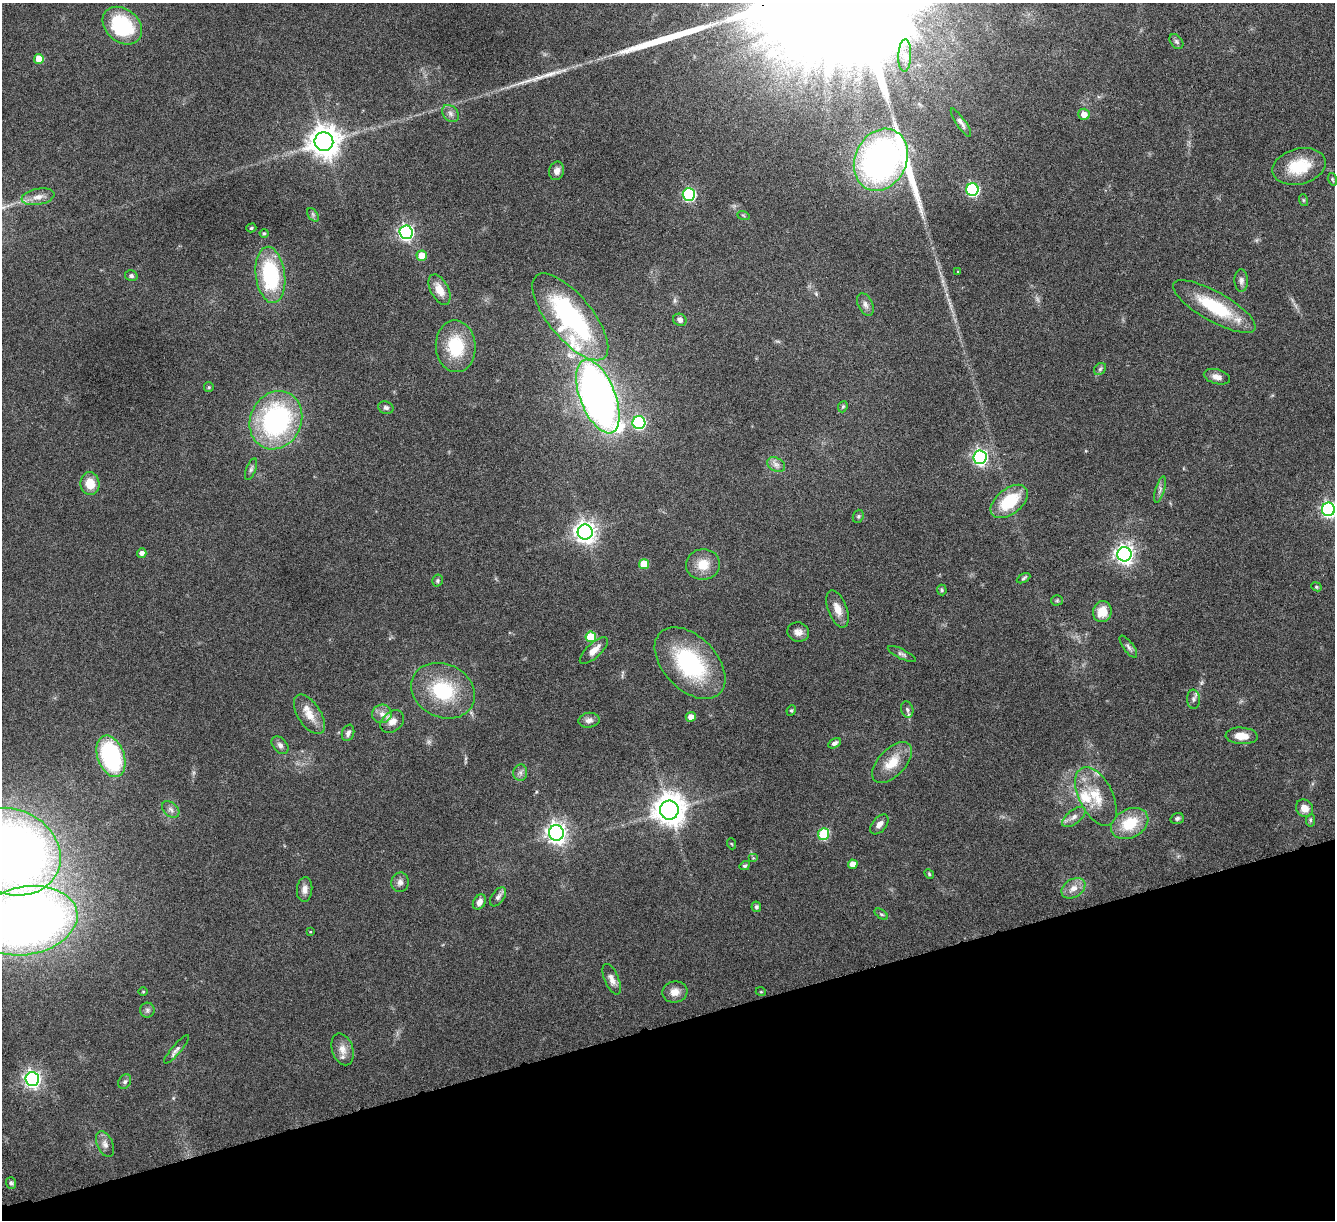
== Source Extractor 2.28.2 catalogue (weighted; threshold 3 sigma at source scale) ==
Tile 14 of 4 x 4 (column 2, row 4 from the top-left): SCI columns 1356-2688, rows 161-1378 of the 5378 x 5312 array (HDU 1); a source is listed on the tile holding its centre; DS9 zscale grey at full resolution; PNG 1337 x 1222 px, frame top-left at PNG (2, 3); each listed source drawn as its Kron ellipse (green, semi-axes under 4 px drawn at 4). Shown black and unused: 16% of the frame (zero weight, under 4 of 8 exposures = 1% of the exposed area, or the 3 px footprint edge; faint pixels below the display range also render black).
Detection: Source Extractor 2.28.2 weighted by HDU 2 'WHT'; one run over the whole footprint, this tile lists its part. Background 0.0526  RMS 0.0039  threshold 0.0158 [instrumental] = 3 sigma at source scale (4.09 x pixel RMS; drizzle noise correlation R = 1.36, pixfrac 0.8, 0.05/0.05 arcsec/px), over >= 5 px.
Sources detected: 125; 3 long thin detections or spike segments (spike, bleed or trail) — neither listed nor drawn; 3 inside a brighter listed object's ellipse — not listed separately; the other 119 listed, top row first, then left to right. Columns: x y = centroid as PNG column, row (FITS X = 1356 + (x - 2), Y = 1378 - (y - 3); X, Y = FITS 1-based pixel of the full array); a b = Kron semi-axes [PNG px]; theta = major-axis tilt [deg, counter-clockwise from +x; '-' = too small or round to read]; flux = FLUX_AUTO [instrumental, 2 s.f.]
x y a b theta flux
122 26 22 16 -40 26
1176 42 8 6 -51 0.79
905 55 16 6 88 2.6
39 59 5 5 - 5.1
450 113 9 7 -47 1.4
1084 114 6 5 - 2.8
961 123 17 4 -56 1.3
324 142 9 9 - 510
881 160 32 25 65 120
1299 166 27 18 14 13
557 171 9 7 73 2.1
1332 179 6 4 -72 0.49
972 190 6 6 - 50
689 195 6 6 - 44
38 197 16 8 10 2.9
1303 200 6 4 -71 0.41
313 215 7 5 -56 0.77
743 215 6 4 -19 0.44
251 228 5 4 - 0.51
406 232 7 6 - 93
264 233 4 4 - 0.37
422 256 5 5 - 5
958 272 3 3 - 0.27
270 275 28 14 -83 31
131 276 6 5 - 0.7
1241 281 11 7 -89 1.4
439 290 16 9 -63 4.2
865 305 12 7 -64 1.5
1214 306 46 14 -29 20
570 317 53 22 -50 61
680 320 7 6 - 1.2
456 346 26 20 -86 16
1100 369 7 5 45 0.66
1217 377 13 7 -16 2.3
209 387 5 5 - 0.4
598 396 39 17 -68 240
843 407 6 4 68 0.51
386 408 8 6 -18 0.95
276 420 30 25 64 63
639 423 6 6 - 46
980 457 7 6 - 90
776 465 9 6 -30 1.5
251 469 11 5 69 0.88
90 483 11 9 -80 5.4
1160 489 14 4 74 1.2
1009 501 21 12 39 14
1328 509 6 6 - 82
858 516 7 5 69 0.55
585 532 7 7 - 230
142 553 5 4 - 1.5
1124 554 7 7 - 170
644 564 5 5 - 8.4
703 564 17 15 8 5.9
1024 578 7 4 28 0.56
437 580 6 5 - 0.55
1316 587 5 4 - 0.49
942 590 5 5 - 0.52
1057 600 5 5 - 0.51
837 609 19 9 -69 3.7
1102 612 10 9 - 6.1
798 632 11 9 -13 2
591 637 5 5 - 9.9
1128 647 13 5 -54 1.1
594 650 18 7 42 3.1
902 654 15 5 -26 0.99
690 663 43 26 -46 36
443 691 33 26 -25 22
1193 699 9 6 -87 1.1
907 709 8 6 -73 0.94
791 710 5 4 - 0.46
309 714 22 11 -57 5
382 714 10 9 - 2.3
691 717 5 5 - 2.7
589 720 10 7 7 1.6
392 722 13 9 41 3
348 733 8 6 69 1.2
1242 736 16 8 -3 3.9
834 743 7 4 31 1.1
280 745 10 6 -48 1.3
111 756 21 13 -70 42
892 762 25 13 46 7.5
520 773 8 7 - 1.2
1096 796 32 17 -64 10
1304 808 9 8 - 3.3
171 809 10 6 -40 1.4
669 810 9 9 - 560
1074 817 14 7 37 1.9
1177 818 7 5 19 0.8
1310 820 6 4 84 0.53
879 824 11 7 51 2
1130 824 20 14 28 11
556 833 8 7 - 200
824 834 6 5 - 21
732 844 5 3 - 0.33
11 852 51 42 -24 320
753 858 5 4 - 0.4
853 864 5 4 - 3.4
745 866 5 4 - 0.58
929 874 5 4 - 0.48
400 882 10 8 78 1.7
1073 888 13 9 33 3.1
305 889 12 7 85 2
498 897 11 6 54 1.3
479 902 8 6 58 2.2
756 907 5 5 - 0.85
881 914 7 4 -35 0.56
26 921 52 34 10 360
310 932 4 3 - 0.27
612 979 16 7 -67 2.2
143 992 5 3 - 0.34
675 992 12 10 6 3.1
761 992 5 3 - 0.27
147 1010 7 7 - 0.93
176 1049 18 4 49 1.4
342 1049 16 10 -72 3.2
32 1079 7 7 - 120
125 1081 7 6 - 0.9
105 1144 13 8 -66 1.9
11 1183 6 5 - 0.71
Isophote crosses this tile's border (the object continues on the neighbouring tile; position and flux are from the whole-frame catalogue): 3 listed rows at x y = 1328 509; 11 852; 26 921